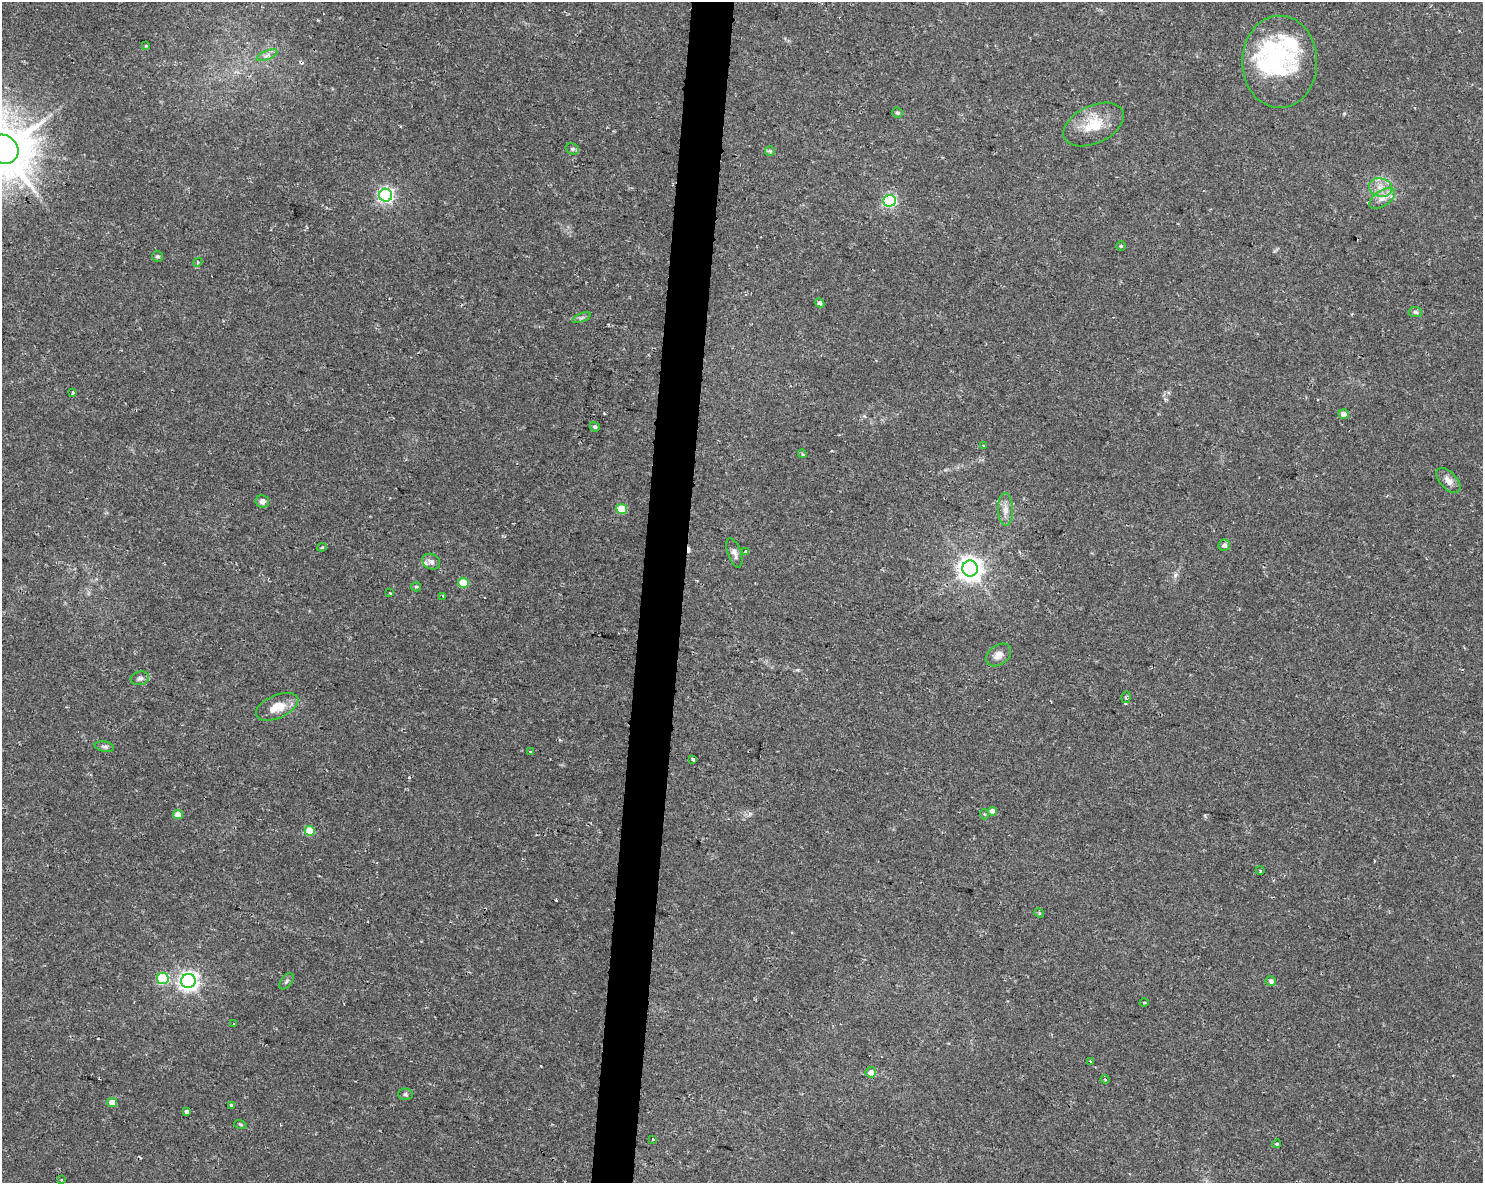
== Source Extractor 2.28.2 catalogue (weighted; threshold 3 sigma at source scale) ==
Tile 8 of 3 x 4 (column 2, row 3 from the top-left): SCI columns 1768-3248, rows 1182-2362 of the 4958 x 4735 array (HDU 1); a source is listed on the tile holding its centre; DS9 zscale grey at full resolution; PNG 1485 x 1185 px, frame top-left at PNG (2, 2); each listed source drawn as its Kron ellipse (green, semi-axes under 4 px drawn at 4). Shown black and unused: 3% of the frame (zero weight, under 2 of 3 exposures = <1% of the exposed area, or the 3 px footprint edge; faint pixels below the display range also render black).
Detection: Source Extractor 2.28.2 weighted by HDU 2 'WHT'; one run over the whole footprint, this tile lists its part. Background 0.0302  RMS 0.0033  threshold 0.0149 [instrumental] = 3 sigma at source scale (4.5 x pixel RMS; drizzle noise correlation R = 1.50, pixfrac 1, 0.0396/0.0396 arcsec/px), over >= 5 px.
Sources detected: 80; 2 inside a brighter object's white glare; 7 cosmic-ray / hot-pixel residue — neither listed nor drawn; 4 inside a brighter listed object's ellipse — not listed separately; the other 67 listed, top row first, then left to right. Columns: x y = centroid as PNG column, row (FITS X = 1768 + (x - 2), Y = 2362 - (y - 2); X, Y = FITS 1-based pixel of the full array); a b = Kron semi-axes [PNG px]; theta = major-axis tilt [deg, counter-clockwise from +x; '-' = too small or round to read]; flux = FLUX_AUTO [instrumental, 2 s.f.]
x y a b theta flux
146 46 4 4 - 0.28
267 55 11 4 22 1.2
1280 62 46 37 -90 33
897 113 6 5 - 0.57
1094 125 32 19 25 10
3 149 16 14 -36 1800
572 149 7 5 -20 0.67
770 151 5 5 - 0.44
1380 187 12 9 -20 3.2
386 195 6 6 - 99
1382 198 14 7 34 2.6
890 201 6 6 - 48
1121 246 4 4 - 0.4
157 256 5 5 - 0.63
198 262 5 3 - 0.36
820 303 5 4 - 1.7
1415 312 7 5 -3 0.75
582 318 10 3 21 0.71
73 393 3 3 - 1.1
1343 414 5 5 - 2
595 427 5 4 - 0.58
984 445 3 3 - 0.43
802 454 4 3 - 0.48
1448 480 15 8 -47 2.4
262 501 7 6 - 1.7
622 509 5 5 - 13
1005 509 16 7 -89 2.5
1224 545 6 5 - 1.3
322 547 5 4 - 0.37
746 552 4 3 - 1.5
734 553 15 6 -71 1.6
431 562 9 7 -28 1.4
970 568 8 8 - 320
463 583 5 5 - 9.9
416 587 5 4 - 0.41
390 592 3 3 - 1.6
443 596 3 3 - 1.1
998 655 14 9 36 2.4
140 678 9 6 15 1.1
1126 697 6 4 77 0.72
277 707 22 11 23 6
104 747 10 5 -10 0.88
530 751 2 2 - 0.29
693 759 3 3 - 0.55
992 811 5 4 - 1.8
984 814 5 3 - 0.32
178 815 5 4 - 4.6
310 831 5 5 - 7.3
1260 870 4 3 - 0.28
1039 913 5 4 - 0.42
163 978 6 5 - 24
188 981 7 7 - 160
286 981 9 5 54 0.8
1271 981 5 5 - 1.2
1144 1003 4 3 - 0.35
234 1024 3 3 - 0.74
1091 1062 4 3 - 0.56
871 1072 5 5 - 2.2
1105 1079 4 4 - 0.43
405 1094 7 5 -1 0.67
112 1103 5 4 - 3.6
231 1105 4 3 - 0.39
186 1112 4 4 - 2.8
240 1124 6 4 -19 0.42
653 1139 3 3 - 1.2
1277 1144 4 3 - 0.38
61 1180 3 2 - 0.4
Isophote crosses this tile's border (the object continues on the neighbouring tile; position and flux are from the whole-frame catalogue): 1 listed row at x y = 3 149